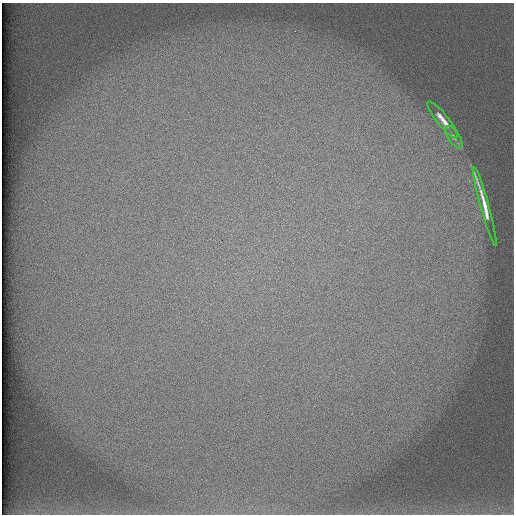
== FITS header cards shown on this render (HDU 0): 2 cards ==
NAXIS1  =                  512 /
NAXIS2  =                  512 /

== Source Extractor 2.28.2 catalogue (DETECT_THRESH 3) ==
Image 512 x 512 px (HDU 0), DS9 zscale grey, 1 PNG px = 1 image px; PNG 516 x 516 px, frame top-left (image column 1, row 512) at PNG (2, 3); each listed source drawn as its Kron ellipse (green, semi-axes under 4 px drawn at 4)
Background 101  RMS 3.1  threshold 9.25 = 3 sigma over >= 5 px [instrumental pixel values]
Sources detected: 3; all 3 listed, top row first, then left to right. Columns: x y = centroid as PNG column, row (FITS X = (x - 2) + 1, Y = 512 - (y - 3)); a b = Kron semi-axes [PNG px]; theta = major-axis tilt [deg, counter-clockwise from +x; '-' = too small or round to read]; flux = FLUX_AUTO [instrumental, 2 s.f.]
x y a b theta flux
443 120 23 6 -51 2200
454 137 13 5 -58 800
485 206 41 4 -75 3600